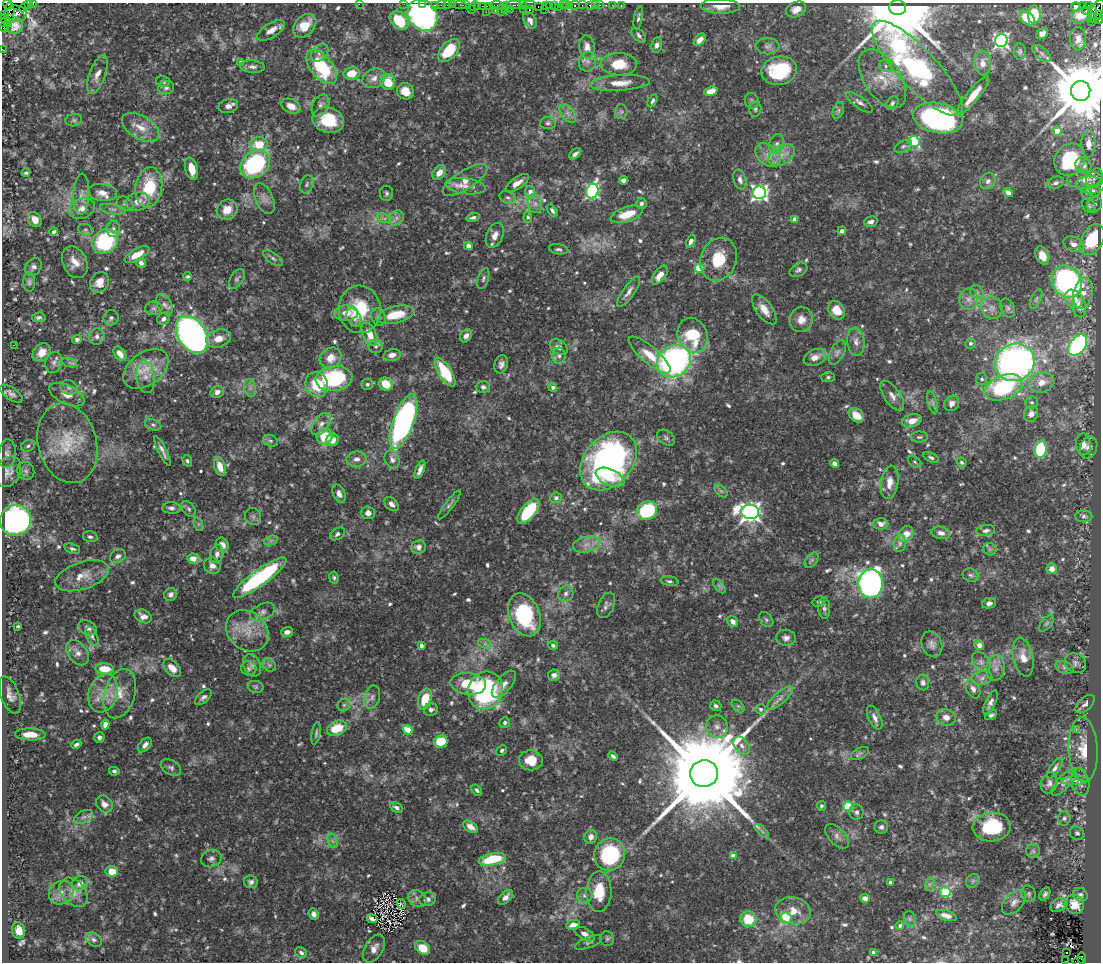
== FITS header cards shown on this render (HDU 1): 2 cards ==
NAXIS1  =                 1099
NAXIS2  =                  960

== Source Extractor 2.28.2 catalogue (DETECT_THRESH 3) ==
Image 1099 x 960 px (HDU 1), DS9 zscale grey, 1 PNG px = 1 image px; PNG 1103 x 964 px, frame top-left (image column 1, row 960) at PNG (2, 3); each listed source drawn as its Kron ellipse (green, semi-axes under 4 px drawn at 4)
Background 1.29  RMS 0.029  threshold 0.0882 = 3 sigma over >= 5 px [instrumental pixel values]
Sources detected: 685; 1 with non-positive FLUX_AUTO (blend fragments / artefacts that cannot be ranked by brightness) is neither listed nor drawn; of the other 684, the 500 brightest by FLUX_AUTO listed and drawn (184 fainter detections omitted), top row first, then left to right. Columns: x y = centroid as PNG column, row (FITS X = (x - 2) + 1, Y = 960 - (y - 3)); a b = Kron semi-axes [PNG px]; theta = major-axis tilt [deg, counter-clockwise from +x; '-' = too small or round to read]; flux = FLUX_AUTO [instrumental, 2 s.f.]
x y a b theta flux
28 3 4 2 - 21
8 4 6 3 -65 12
33 4 4 2 - 39
359 4 2 2 - 86
404 4 2 2 - 9
423 4 3 3 - 18
435 5 3 2 - 44
441 5 2 2 - 15
447 5 2 2 - 9.8
452 5 2 2 - 15
460 5 6 2 1 33
466 5 3 2 - 13
506 5 4 3 - 34
514 5 7 2 0 140
522 5 4 2 - 13
529 5 7 2 0 98
546 5 3 3 - 21
549 5 3 2 - 29
554 5 3 2 - 39
563 5 3 2 - 46
566 5 3 2 - 32
570 5 3 2 - 24
575 5 5 3 - 93
582 5 3 2 - 6.7
590 5 4 3 - 94
595 5 2 2 - 7.6
600 5 2 2 - 16
612 5 3 2 - 4.1
1088 5 3 2 - 9.8
474 6 5 2 - 43
483 6 3 2 - 14
490 6 4 4 - 84
497 6 7 3 -4 92
621 6 3 2 - 13
720 6 19 7 -2 23
1083 6 4 3 - 210
24 7 5 2 - 16
478 7 3 2 - 40
538 7 3 2 - 24
558 7 4 2 - 7.5
1076 7 5 4 - 6
898 8 8 7 - 39000
505 9 4 3 - 40
511 9 2 2 - 33
524 9 2 2 - 31
545 9 3 2 - 41
796 9 10 7 24 19
1093 9 3 3 - 200
471 10 3 2 - 21
495 10 2 2 - 36
501 10 6 3 86 98
529 10 3 3 - 45
1086 10 2 2 - 9.5
1097 11 13 5 66 270
486 12 2 2 - 26
9 13 12 5 86 300
16 13 10 8 -4 270
5 14 3 3 - 41
422 15 17 14 -50 420
1034 15 9 6 89 65
1081 15 10 7 35 30
1100 15 4 2 - 59
638 18 12 3 79 4.9
1027 18 9 6 -40 42
1099 19 5 3 - 69
5 20 7 2 -40 77
399 20 11 8 -42 79
530 20 9 6 -61 10
1091 22 3 2 - 150
3 23 3 2 - 45
5 26 6 2 54 41
15 26 8 7 - 13
305 26 13 9 47 37
271 30 16 7 32 18
1042 34 6 4 43 8.9
639 35 9 5 -48 5.8
1078 39 11 8 90 15
700 40 7 5 48 12
1001 41 6 6 - 500
657 45 8 5 80 7.5
768 46 12 8 -1 9.2
587 47 11 7 -84 16
2 49 2 2 - 9.4
449 51 13 8 48 81
1020 52 8 6 89 4.5
320 53 10 7 45 9.4
1042 53 11 6 -42 7.5
588 61 10 8 67 11
240 62 4 4 - 9.7
983 63 12 8 -88 16
619 64 18 11 -1 51
885 66 7 5 -26 5.3
252 67 12 6 -4 8.9
322 67 20 11 -50 150
917 68 63 19 -47 870
779 71 18 14 12 140
352 73 8 6 11 34
97 74 20 8 70 19
374 78 12 9 27 15
882 79 33 18 -57 62
163 82 7 5 -15 5.4
388 82 8 7 - 49
620 83 30 8 3 35
166 88 8 6 14 6.8
405 91 9 8 - 30
711 91 7 4 17 25
1081 91 10 9 - 21000
973 95 24 6 51 38
652 101 7 4 62 4.3
752 101 8 7 - 5.5
860 102 16 6 -35 9.6
892 103 7 5 53 5.4
228 106 10 7 13 8.5
291 106 10 7 -22 19
320 106 12 8 62 9.7
755 109 8 6 -87 4.8
838 110 9 5 70 5.6
621 112 7 6 - 5.2
568 113 11 6 -53 10
938 118 25 15 -10 530
74 120 8 6 13 4.9
328 120 16 12 -18 81
548 123 8 6 3 5.7
141 127 20 11 -31 30
1057 131 5 4 - 22
914 141 5 5 - 180
259 144 9 7 11 53
777 144 10 7 68 8.7
1088 144 14 7 -89 15
903 146 9 5 28 5.3
575 154 7 3 43 6.6
768 155 14 10 -38 21
782 155 14 9 32 22
1070 160 17 14 51 140
255 164 16 12 37 280
1083 165 8 7 - 8
192 169 11 6 -76 28
26 173 4 3 - 4.4
439 173 8 6 52 15
1094 178 10 7 53 6.3
465 180 26 9 33 32
624 180 4 4 - 9.7
740 180 10 6 -74 9.4
1085 180 18 8 2 21
988 181 8 7 - 8.8
517 183 13 6 35 15
1056 183 8 6 18 7.2
307 184 9 6 71 5.6
1090 185 14 8 -6 12
466 186 20 8 -8 17
149 187 20 13 82 99
1093 190 7 5 -15 5.4
530 191 5 5 - 13
592 191 7 6 - 380
1086 191 7 5 -89 6
102 192 14 8 -5 20
386 193 7 6 - 4.9
759 193 6 6 - 700
1008 193 5 4 - 9.2
81 194 20 8 87 18
264 198 16 8 -66 13
508 198 8 6 -26 5.5
138 202 12 9 16 16
641 203 6 5 - 6.1
125 204 9 6 -30 6.5
535 204 9 7 -75 10
1095 204 8 7 - 5.2
1089 206 8 5 -48 5.1
82 209 14 9 21 18
113 209 13 5 -9 8.7
227 210 11 9 36 28
552 210 7 4 -54 5
627 214 16 7 18 48
473 217 7 4 12 5.4
528 217 5 4 - 4.1
384 218 7 4 -18 5.4
396 218 8 6 47 8.9
795 219 4 4 - 21
35 220 8 6 -52 20
871 222 7 5 17 8.5
113 229 8 7 - 7.7
85 230 7 5 -19 4.7
842 231 4 4 - 6.6
53 232 4 4 - 4.6
495 235 13 8 67 15
1092 240 16 10 61 95
105 241 14 11 40 190
691 241 7 4 64 8.8
1073 244 10 7 -22 12
468 246 4 4 - 12
559 249 10 5 -9 4.9
137 255 14 6 30 26
1042 256 9 6 -66 28
273 258 11 5 -35 5.4
719 259 22 17 68 70
75 262 17 12 -64 25
141 263 5 4 - 9.2
33 267 9 7 53 7.8
699 268 5 4 - 110
798 270 9 6 28 5.9
660 275 11 5 52 22
187 276 4 4 - 4.1
483 278 11 5 72 5.2
237 279 11 6 57 6
29 282 9 6 90 5.4
99 282 11 9 57 21
1067 282 17 14 -55 590
629 292 18 5 55 12
977 292 7 6 - 5.6
1083 293 16 9 81 26
969 299 11 9 81 14
1036 299 10 5 66 4.9
1074 299 10 8 -50 26
164 304 12 7 -61 9.9
1079 306 12 7 -81 19
154 308 9 7 2 5.7
992 308 11 10 - 14
1008 308 10 7 -64 6
360 309 24 21 -85 87
764 309 18 8 -54 27
837 310 10 7 -58 31
346 313 12 8 3 22
395 315 19 8 13 54
39 317 7 5 7 5
378 317 9 7 -72 5.8
111 318 8 7 - 6.3
354 318 10 6 -62 12
164 319 7 5 44 7.6
801 320 12 11 - 21
369 334 12 6 -65 31
192 335 20 13 -57 900
693 335 18 14 -70 110
466 336 7 5 55 8.6
97 337 8 7 - 8.3
219 338 12 8 17 25
77 339 5 4 - 6.7
856 342 14 8 -85 15
970 343 5 5 - 5.2
14 345 2 2 - 20
1078 345 12 7 52 380
376 346 7 7 - 5.5
559 347 10 7 -36 11
42 352 10 8 46 25
837 352 13 7 63 9
120 354 8 5 -54 19
392 355 8 6 14 12
650 355 26 8 -40 38
559 356 8 6 87 7.2
815 357 12 8 24 19
331 358 11 10 - 25
674 361 18 15 36 610
54 362 10 8 77 9.8
69 362 8 4 -19 4.6
1015 362 20 18 29 780
501 364 9 6 72 8.9
146 369 25 16 35 57
445 372 16 6 -58 100
145 377 16 9 -83 20
828 377 7 5 2 4.2
334 379 18 12 6 180
982 379 6 5 - 5.4
1042 382 13 10 15 22
367 384 6 5 - 4.7
386 384 7 6 - 39
317 385 13 11 -66 68
69 387 8 7 - 6
483 387 7 6 - 6.8
553 387 4 4 - 7.6
1004 387 20 12 21 180
250 388 9 5 -75 7.9
217 392 7 6 - 10
11 394 13 6 -35 9.3
67 395 19 9 -26 22
892 396 17 8 -56 15
932 402 11 4 -74 6.1
1032 402 6 6 - 4.1
952 403 8 7 - 11
1031 414 8 7 - 12
856 415 8 6 -39 29
403 421 29 10 70 590
912 421 10 6 16 22
321 424 13 7 54 13
153 425 8 5 -21 5.1
325 436 8 7 - 62
919 437 8 5 1 4.4
666 438 10 6 -37 6.1
333 440 6 6 - 19
270 441 7 5 -21 4.8
67 443 40 29 -75 120
1083 444 11 7 -82 14
28 446 7 5 28 5.5
1089 447 11 8 69 10
1040 449 8 6 80 120
162 451 16 3 -64 9.5
7 454 14 8 83 12
931 458 8 4 -27 5
356 459 10 7 6 11
392 460 9 7 -66 10
187 461 6 4 -74 4.8
608 461 33 24 49 670
914 462 7 5 -41 4.1
962 462 5 4 - 4.1
834 463 5 4 - 9
220 467 10 5 -71 29
420 470 10 4 67 9.4
26 471 9 8 - 7.8
8 472 16 12 63 16
610 477 15 8 -23 32
889 482 17 9 82 23
721 491 7 4 -44 4.2
339 494 10 6 -66 10
556 498 6 5 - 9.5
392 504 8 5 -43 9.8
449 505 18 4 53 6
171 508 9 5 -4 7
189 509 9 6 -51 5.1
647 510 10 9 - 150
528 511 15 7 51 130
750 512 9 7 -6 1200
368 513 7 6 - 10
253 516 9 8 - 6.9
1084 516 8 6 -2 5.9
15 520 15 15 - 600
198 524 7 4 -72 4.5
881 524 7 5 1 12
986 531 9 5 9 7.9
941 533 9 6 -11 12
338 534 8 5 33 6.6
906 534 8 7 - 29
90 537 7 5 -15 5.2
271 540 7 4 19 4.8
900 543 8 6 76 6.8
587 544 14 7 13 18
222 545 7 6 - 16
418 547 7 7 - 10
72 549 8 5 -20 5.5
990 549 7 6 - 5
217 554 9 6 74 11
118 556 8 6 30 7.7
193 559 6 5 - 19
812 560 9 5 52 5.2
212 566 8 8 - 13
1052 569 5 5 - 14
970 575 8 6 -19 5.5
82 576 28 13 18 38
260 578 32 8 36 290
334 578 6 4 -81 4.1
669 581 9 4 -8 5.1
871 584 14 12 87 730
719 586 8 4 -53 4.8
566 594 8 7 - 8.2
171 595 7 6 - 8.9
819 602 6 5 - 4.2
989 603 7 5 12 8
606 605 13 8 65 8.4
824 608 11 6 -87 6.4
262 612 13 8 27 9.9
524 615 22 15 -68 180
143 616 9 6 -25 12
766 620 8 6 -50 4.7
733 621 6 5 - 11
1046 623 10 5 49 4.6
18 626 3 3 - 4.3
88 628 9 7 -26 9.5
247 631 23 19 -41 53
287 632 6 5 - 11
92 636 10 5 -65 6
786 638 10 8 -6 11
485 644 7 4 -18 5.1
932 644 13 10 -69 12
421 645 4 4 - 5.6
553 645 5 4 - 5.9
979 645 5 4 - 15
78 653 14 9 -53 15
1023 657 20 10 -78 27
981 662 11 8 -53 11
1076 663 11 9 -36 8.7
252 665 12 8 -67 9.7
269 665 7 6 - 5.9
1064 667 9 6 -20 6.6
172 668 11 6 -45 20
249 668 8 7 - 5.6
996 668 13 9 81 15
105 669 9 5 -4 39
554 675 6 6 - 11
982 678 10 6 10 9.7
923 682 8 6 -76 7.6
468 684 18 11 -4 63
504 684 16 8 50 15
256 687 8 6 -16 4.3
973 689 10 6 -64 10
485 690 19 17 69 290
103 693 20 14 72 40
120 694 25 15 73 41
10 695 20 9 -69 16
203 697 10 5 41 6.7
372 697 12 8 73 10
780 698 16 6 42 12
425 699 11 6 74 53
990 703 13 5 64 8.8
1085 704 12 6 43 8
344 705 7 5 43 4.9
716 706 6 5 - 6.8
738 706 7 4 -43 4.4
761 709 5 5 - 6.5
431 710 7 6 - 7.4
991 715 6 4 31 4.8
946 717 10 8 -21 16
875 718 13 6 -65 12
505 723 5 5 - 5
105 725 5 4 - 12
717 727 11 10 - 16
337 728 10 7 24 59
408 730 5 4 - 81
1076 730 3 3 - 5
316 733 11 4 80 4.4
30 734 15 6 -2 28
99 737 5 5 - 6.8
441 741 7 6 - 71
76 744 5 3 - 5.8
145 745 8 5 49 9.1
742 746 10 6 -52 12
502 750 6 4 42 4.3
1083 750 32 14 -87 49
860 753 9 5 26 5.8
613 756 5 3 - 5.7
531 760 12 10 -4 40
171 768 11 7 -31 7.1
1055 768 12 4 56 7.5
114 771 5 4 - 5.2
704 774 14 13 - 59000
1075 781 13 4 2 7.6
1064 782 17 6 47 10
1080 782 14 8 -75 12
1049 783 11 8 74 8.8
477 790 6 4 -54 4.6
104 804 9 7 -47 14
821 806 5 4 - 5.2
848 806 5 4 - 120
396 808 7 4 -27 7.5
856 812 8 7 - 6
84 817 10 6 26 8.2
1064 818 7 6 - 5.6
470 827 8 5 -31 17
881 827 7 6 - 6.1
992 827 19 14 4 140
762 831 9 3 -45 4.9
1077 833 7 6 - 4.9
837 836 15 8 -48 11
591 837 7 6 - 11
333 841 7 4 -70 5.2
1033 851 7 7 - 5.3
610 854 16 15 - 190
733 856 4 4 - 18
211 859 10 8 24 8.3
492 859 14 6 11 86
112 871 6 5 - 31
973 881 7 6 - 4.7
251 882 7 6 - 6.8
80 883 8 7 - 16
890 883 4 4 - 5.7
930 884 7 4 71 4.5
61 892 13 11 35 19
74 892 16 11 -48 22
599 892 20 12 89 56
945 892 5 5 - 110
1029 894 8 7 - 4.9
1045 894 7 4 58 5.2
585 895 7 7 - 6.7
1080 895 7 6 - 5.4
505 897 9 5 43 11
865 898 5 4 - 13
417 899 10 8 -34 10
428 899 9 6 20 9.8
1014 902 15 8 46 13
401 904 5 3 - 5.6
1075 904 10 9 - 21
1059 905 9 6 28 8.6
793 911 18 13 -13 33
314 914 5 5 - 8.7
946 915 10 5 -16 13
786 918 6 5 - 110
372 919 5 4 - 7.7
748 919 8 8 - 57
910 919 8 5 -72 4.9
573 925 7 5 11 13
900 925 4 4 - 4.5
19 931 8 6 -79 18
585 934 11 5 -27 12
607 939 7 7 - 4.9
94 940 9 6 -33 7.1
589 942 14 5 21 5.7
374 948 15 9 60 16
423 948 8 6 -36 41
301 953 6 5 - 7
874 953 4 4 - 5.7
1067 953 3 2 - 4.1
1082 958 6 3 -88 43
1066 961 2 2 - 5.4
1078 961 5 3 - 22
At the frame edge (FLAGS 8, measured only in part): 13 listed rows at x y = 28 3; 8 4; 33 4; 359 4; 404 4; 423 4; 1100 15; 1099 19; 3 23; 2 49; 1081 91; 1066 961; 1078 961
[184 fainter detections neither listed nor drawn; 1 non-positive-flux detection neither listed nor drawn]